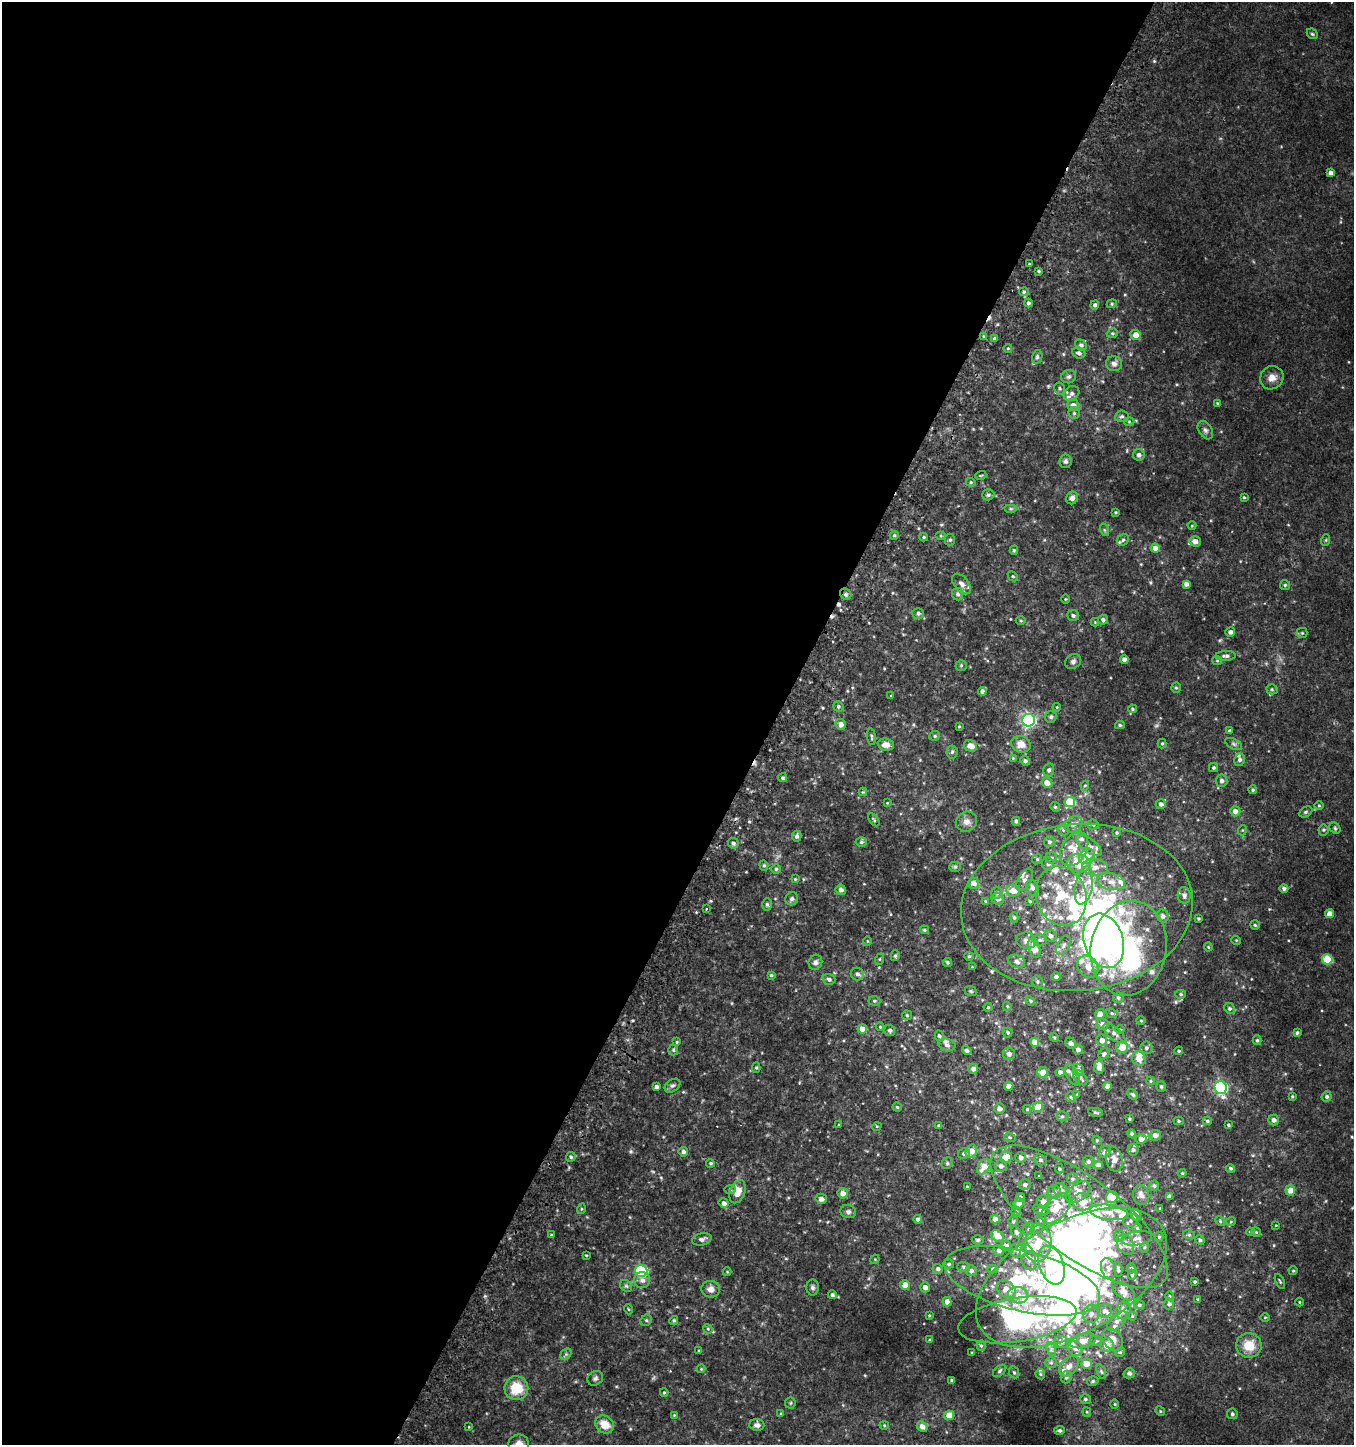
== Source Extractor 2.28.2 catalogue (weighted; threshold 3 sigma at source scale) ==
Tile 5 of 4 x 4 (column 1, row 2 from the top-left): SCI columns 254-1605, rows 2940-4382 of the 5982 x 5886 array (HDU 1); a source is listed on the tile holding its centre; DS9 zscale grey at full resolution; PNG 1356 x 1447 px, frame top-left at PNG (2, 2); each listed source drawn as its Kron ellipse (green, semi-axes under 4 px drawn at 4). Shown black and unused: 57% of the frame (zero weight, under 2 of 3 exposures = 3% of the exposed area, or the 3 px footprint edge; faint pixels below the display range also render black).
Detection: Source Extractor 2.28.2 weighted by HDU 2 'WHT'; one run over the whole footprint, this tile lists its part. Background 0.0535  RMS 0.008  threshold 0.036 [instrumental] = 3 sigma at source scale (4.5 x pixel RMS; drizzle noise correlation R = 1.50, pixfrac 1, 0.0396/0.0396 arcsec/px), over >= 5 px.
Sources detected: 500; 13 inside a brighter object's white glare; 6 cosmic-ray / hot-pixel residue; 1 long thin detection or spike segment (spike, bleed or trail) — neither listed nor drawn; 55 inside a brighter listed object's ellipse — not listed separately; the other 425 listed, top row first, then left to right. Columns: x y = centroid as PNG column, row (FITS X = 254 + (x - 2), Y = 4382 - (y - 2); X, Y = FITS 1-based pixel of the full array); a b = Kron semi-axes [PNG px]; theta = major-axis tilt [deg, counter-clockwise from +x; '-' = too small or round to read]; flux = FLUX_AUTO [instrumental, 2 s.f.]
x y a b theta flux
1312 34 6 4 -43 1
1331 173 4 4 - 3
1029 264 3 3 - 0.79
1039 271 4 3 - 0.96
1024 292 5 4 - 1.3
1028 303 4 4 - 1.6
1112 304 5 4 - 0.94
1095 305 4 4 - 1.8
1112 333 6 4 19 1
1136 335 5 5 - 6.1
984 336 4 3 - 0.88
994 338 4 4 - 0.79
1081 345 6 5 - 1.9
1008 348 4 3 - 0.7
1079 353 7 5 -23 1.9
1037 357 7 5 77 1.5
1114 364 8 7 - 2.6
1069 377 7 6 - 1.9
1272 378 12 11 - 5.5
1059 388 6 5 - 1.3
1072 393 8 6 37 2.8
1217 403 4 4 - 0.67
1073 405 6 5 - 3.4
1074 413 6 6 - 1.4
1122 416 7 6 - 1.5
1129 422 5 3 - 0.72
1205 430 10 6 -57 2.5
1139 455 6 5 - 2.9
1066 461 7 6 - 1.8
981 475 5 3 - 0.71
971 482 5 4 - 0.86
988 495 6 5 - 1.6
1244 497 4 3 - 0.8
1072 498 6 5 - 3
1011 509 6 4 0 1.2
1116 512 4 3 - 0.72
1192 526 4 3 - 0.59
1105 530 6 4 -70 1.1
894 535 4 4 - 1.1
941 536 5 4 - 0.89
923 537 4 4 - 0.88
950 540 6 5 - 1.2
1123 540 6 5 - 1.7
1326 540 6 3 71 0.82
1195 541 6 5 - 5.3
1155 548 5 4 - 5.1
1014 550 4 4 - 1
1013 576 6 3 -44 0.81
962 584 12 7 -51 4.2
1186 584 4 4 - 2.8
1285 585 5 5 - 0.97
846 594 6 5 - 1.4
958 594 6 5 - 2.2
1065 599 5 3 - 0.64
918 613 6 5 - 1.7
1073 615 6 5 - 1.8
1103 620 5 5 - 2
1021 621 5 3 - 0.75
1095 622 4 4 - 0.61
1230 632 5 4 - 2.6
1302 633 5 5 - 1
1226 656 10 5 1 2.3
1124 659 4 4 - 3.6
1217 660 5 4 - 0.87
1073 661 8 7 - 2.2
961 665 5 5 - 1
1176 688 5 4 - 1
1272 689 5 5 - 1.1
982 691 4 4 - 2.5
891 696 4 3 - 0.69
838 706 5 5 - 1.4
1057 707 4 3 - 0.62
1132 709 4 4 - 0.98
1051 717 6 6 - 1.5
1029 720 6 6 - 170
841 724 5 5 - 4.2
1120 725 5 4 - 1
959 726 4 3 - 0.85
1229 730 4 4 - 0.74
935 736 5 4 - 1.2
871 737 8 3 -83 1.2
1162 743 5 4 - 0.9
1021 744 10 8 -21 7.4
1234 744 9 5 -27 1.7
886 745 8 6 -6 5.7
971 746 7 5 -24 6.3
952 752 6 5 - 1.6
1013 758 4 4 - 0.65
1239 760 6 5 - 2.1
1025 761 5 4 - 2
1214 768 4 4 - 1.2
1049 770 6 5 - 1.8
782 778 4 4 - 1.3
1222 781 6 6 - 2.5
1047 783 5 5 - 5.9
1085 786 5 4 - 0.93
1253 790 4 4 - 0.96
863 792 4 4 - 0.63
1070 802 5 5 - 24
887 803 4 3 - 0.56
1161 804 5 5 - 3
1319 806 4 3 - 0.73
1055 807 5 4 - 0.89
1235 811 5 5 - 3.9
1306 812 7 5 27 1.2
874 820 7 3 -54 0.97
1016 821 4 4 - 1.6
966 822 11 9 28 4.2
1074 824 9 7 35 3.3
1093 825 5 5 - 1.2
1335 828 6 5 - 1.2
1063 830 6 5 - 1.3
1243 830 5 3 - 0.59
1323 830 5 5 - 0.99
1117 833 3 3 - 0.93
797 836 5 4 - 2.1
861 842 5 4 - 1.2
1049 842 5 5 - 1.7
733 843 5 5 - 2
1089 845 15 7 -36 5.5
1074 849 18 12 60 11
1087 856 9 7 42 5.8
1051 858 5 5 - 1.5
1037 859 5 4 - 1
1079 863 12 9 -9 19
1048 864 6 6 - 1.9
764 865 5 4 - 1
955 867 5 5 - 1.1
1095 867 13 8 -7 6.3
776 869 5 5 - 1.4
795 879 4 4 - 0.68
1024 880 12 6 59 3.4
1111 882 14 8 -10 6.5
974 883 5 5 - 4.3
1084 886 19 8 79 9.5
1032 888 8 6 -69 2.7
1284 888 4 4 - 1.8
841 890 5 5 - 2.8
1013 891 7 6 - 7
997 893 6 5 - 1.5
1184 895 8 6 -86 2.4
1061 896 30 25 -73 38
792 899 7 6 - 2
998 899 6 5 - 3.9
985 901 3 3 - 0.64
1030 901 4 3 - 0.82
767 904 6 5 - 1.5
1077 908 116 83 5 260
706 909 3 3 - 2.2
1329 914 4 4 - 7.2
1163 916 6 5 - 2.4
1014 917 5 4 - 1.3
1198 918 3 3 - 0.88
1255 925 5 4 - 0.94
924 930 5 3 - 0.95
1050 936 6 6 - 2.9
1040 940 7 5 0 1.7
1236 940 5 3 - 0.6
867 941 5 3 - 0.63
1026 941 10 8 -10 3.2
1104 941 28 19 -72 170
1064 945 10 6 62 2.8
1208 947 4 4 - 0.8
1034 948 10 5 -72 11
1129 948 48 38 80 120
895 956 5 4 - 1.3
969 956 5 4 - 0.82
880 959 6 3 71 0.83
1327 959 5 5 - 26
1017 961 9 6 -22 3.2
815 962 8 6 64 2.4
947 962 5 4 - 1.2
972 967 3 3 - 0.62
1088 967 12 10 -54 7.2
857 974 7 6 - 2.4
771 975 3 3 - 0.94
1056 977 5 4 - 2.1
829 979 6 5 - 2
1037 982 6 5 - 1.3
971 991 6 4 -23 1.1
1181 994 5 4 - 1.2
1118 998 5 5 - 1.2
874 1001 6 4 -3 1.2
1030 1001 5 4 - 0.85
1007 1006 4 4 - 0.78
988 1007 4 4 - 0.85
1229 1008 5 5 - 1.6
1112 1013 6 4 -23 1.2
1100 1014 5 4 - 5.8
907 1015 5 4 - 0.87
1141 1021 5 3 - 0.69
1103 1024 6 6 - 3.2
880 1027 4 4 - 0.75
862 1029 4 4 - 6.5
1120 1029 5 3 - 0.64
890 1030 5 5 - 1.9
1008 1033 5 5 - 1.1
1114 1033 13 6 -38 3.5
1297 1033 4 4 - 1.4
939 1036 5 4 - 1.5
1054 1037 5 3 - 0.83
1102 1040 6 5 - 4.1
1257 1040 5 4 - 1
677 1042 4 3 - 0.78
1035 1042 4 4 - 8.7
1071 1043 6 5 - 3.2
947 1045 8 6 -13 2.5
1122 1047 6 6 - 8.6
1146 1048 6 6 - 1.9
673 1050 5 5 - 1.2
967 1050 5 4 - 1.9
1078 1050 5 5 - 2.9
1179 1051 4 3 - 0.91
1009 1054 6 6 - 2.9
1104 1054 6 5 - 1.5
1139 1059 7 6 - 5.9
1099 1067 6 5 - 3.9
756 1068 5 4 - 1
973 1069 5 5 - 3.2
1078 1070 6 5 - 2.3
1042 1072 5 5 - 7.6
1060 1072 4 4 - 3.7
1073 1075 11 6 -65 3.2
1080 1078 9 5 -49 2.7
1150 1081 4 4 - 0.88
672 1086 8 6 35 1.9
1009 1086 4 4 - 6.1
1108 1086 4 4 - 4.7
656 1087 4 3 - 2.3
1161 1087 5 5 - 1.4
1221 1087 6 6 - 130
1077 1094 4 4 - 0.7
1133 1094 6 4 -48 1.3
1292 1096 3 3 - 0.83
1071 1097 5 5 - 1.1
1327 1097 5 5 - 1.7
897 1107 4 4 - 0.91
1038 1107 5 5 - 13
999 1109 5 5 - 3
1027 1109 4 4 - 1
1095 1112 7 3 -9 1.3
1062 1116 5 5 - 1.1
1129 1119 4 3 - 0.86
1274 1120 5 5 - 3.1
1179 1121 5 4 - 1.1
1207 1121 4 4 - 1.1
839 1125 4 3 - 0.73
1228 1125 3 3 - 1
877 1126 5 3 - 0.61
939 1126 4 3 - 1.4
1131 1134 4 4 - 1.6
1155 1135 6 5 - 3.7
1010 1137 6 4 -20 0.98
1141 1139 5 5 - 3.9
1097 1140 4 4 - 0.76
1133 1150 6 5 - 1.7
971 1151 7 5 71 6.9
683 1152 5 4 - 2.4
1105 1152 6 5 - 2.4
964 1154 6 5 - 2.1
571 1157 5 4 - 1.3
1006 1157 6 5 - 9.2
1021 1157 5 5 - 2.7
1114 1159 13 8 -77 4.8
1040 1160 6 5 - 1.4
1088 1162 6 6 - 1.5
710 1163 4 4 - 1
947 1163 6 5 - 1.3
1098 1165 4 4 - 4.8
1001 1166 6 6 - 2.6
984 1167 8 5 55 8.4
1230 1168 4 4 - 1.4
1059 1169 5 4 - 0.88
1182 1173 4 4 - 0.77
1039 1176 3 2 - 0.59
1072 1179 6 5 - 1.4
1025 1185 6 5 - 2.2
1154 1186 5 5 - 1.4
967 1187 3 3 - 0.65
730 1190 6 4 0 0.97
1060 1190 7 6 - 2.9
1290 1190 5 5 - 7.4
738 1192 12 7 70 8.8
1054 1192 7 6 - 2.4
1078 1192 14 8 39 7.9
843 1193 5 5 - 5.3
1141 1195 10 8 -75 4
1020 1197 4 4 - 1.4
1112 1197 6 5 - 17
1169 1197 4 4 - 3.2
821 1199 6 5 - 3
1043 1202 6 6 - 4.6
1083 1202 10 9 - 12
724 1203 5 4 - 3.6
1019 1203 5 5 - 4
1056 1208 18 10 46 15
581 1209 5 3 - 0.77
1160 1209 3 3 - 0.66
1041 1210 8 4 -24 1.3
1016 1211 5 4 - 0.87
848 1212 8 6 -15 2
1109 1212 19 7 -8 7
1136 1215 6 5 - 6.7
1079 1217 106 39 -37 200
918 1219 4 4 - 2.7
995 1219 5 4 - 4.8
1041 1220 6 5 - 1.7
1013 1221 5 5 - 1.3
1130 1221 7 6 - 2.2
1220 1221 5 4 - 0.86
1231 1221 5 3 - 0.65
1276 1225 3 2 - 0.5
1137 1228 5 5 - 1
1029 1229 6 5 - 1.5
1016 1232 6 4 -59 1.7
1250 1232 4 3 - 0.86
1256 1232 5 4 - 0.97
551 1235 3 3 - 0.8
1189 1235 6 4 -17 0.97
997 1236 7 5 -40 7
1119 1236 6 5 - 1.5
1159 1237 5 4 - 1.1
1137 1238 15 7 10 4.6
702 1239 10 6 13 2.5
978 1240 6 4 2 1.1
1200 1240 5 4 - 1.6
1038 1244 18 13 81 17
1125 1245 11 8 -60 4.8
1006 1246 5 5 - 4.5
1145 1247 5 3 - 0.87
999 1250 5 5 - 2.8
1018 1250 8 7 - 2.7
586 1255 4 3 - 0.68
1028 1257 13 7 -74 5.4
875 1259 5 4 - 0.64
949 1264 5 4 - 1
1052 1265 20 12 -70 40
964 1267 6 5 - 1.5
1131 1268 5 4 - 1.3
938 1269 5 5 - 1.7
993 1269 5 4 - 1.1
1108 1269 11 7 -73 3.7
1118 1269 7 3 -85 1.3
641 1271 6 6 - 71
971 1271 6 5 - 2.2
1293 1271 4 4 - 0.8
727 1272 4 4 - 0.63
1132 1275 5 4 - 1.3
1071 1278 104 56 28 520
642 1280 8 8 - 3.2
1022 1281 80 30 -14 130
1280 1281 8 3 -65 0.91
1195 1282 3 3 - 1
905 1285 5 5 - 7
626 1286 6 5 - 1.4
812 1287 8 6 -89 1.9
925 1287 5 4 - 3.9
711 1289 9 8 - 5
1006 1289 10 7 -35 6
1124 1291 13 7 -33 3.6
832 1295 4 4 - 1.7
1018 1295 10 8 -12 6.2
1170 1296 5 3 - 0.72
1198 1300 4 4 - 0.78
947 1302 5 4 - 3.6
1299 1302 4 3 - 0.58
1169 1304 5 5 - 2
1139 1305 5 4 - 1.1
628 1309 5 3 - 0.65
1105 1311 7 6 - 2.9
1123 1311 9 7 74 3.1
1091 1314 9 8 - 3.4
929 1316 4 3 - 0.71
1132 1316 4 3 - 0.75
1265 1317 5 3 - 0.68
646 1320 6 5 - 1.1
674 1320 4 4 - 1.2
1017 1320 60 22 9 100
1117 1321 12 6 44 3.6
708 1329 5 4 - 0.74
1112 1339 12 9 -53 5.1
930 1340 4 3 - 0.99
1083 1341 13 7 15 6.8
1096 1341 6 5 - 1.6
1061 1342 8 6 -16 2.3
1107 1345 7 7 - 7.3
1249 1345 13 12 - 14
981 1346 5 4 - 1
1076 1348 8 7 - 4.3
1051 1349 7 4 -73 1.6
699 1351 3 3 - 0.77
1120 1352 5 4 - 0.9
972 1353 3 3 - 0.64
566 1354 6 5 - 1.1
1051 1363 6 5 - 1.3
1086 1364 5 5 - 6.8
1069 1366 12 8 48 4.4
701 1369 4 4 - 0.66
1000 1371 8 4 39 1.3
1014 1372 6 5 - 1.2
1101 1372 7 4 -70 1.2
1129 1373 6 5 - 2
1040 1374 5 5 - 0.93
1066 1377 6 5 - 1.3
595 1378 8 6 33 1.9
952 1381 3 3 - 1.5
1093 1381 6 4 15 1.2
516 1388 12 12 - 19
664 1393 4 4 - 0.81
1085 1399 5 5 - 1.5
790 1403 5 5 - 1.2
1114 1404 4 3 - 0.66
1160 1411 5 4 - 0.79
1087 1412 4 4 - 0.82
781 1414 4 3 - 1
1232 1414 5 5 - 1.5
674 1415 3 3 - 0.59
949 1415 5 4 - 8.7
604 1424 10 8 -41 10
757 1425 7 6 - 2.7
884 1425 4 4 - 0.83
922 1426 5 5 - 4.2
469 1427 4 3 - 0.53
1059 1430 5 4 - 1.6
519 1444 10 10 - 6.9
Overlapping masked pixels (flux is a lower limit): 2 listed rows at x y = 846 594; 1022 1281
Isophote crosses this tile's border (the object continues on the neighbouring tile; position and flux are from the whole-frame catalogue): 1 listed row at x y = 519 1444
Unlisted compact peaks at least as high as the median listed source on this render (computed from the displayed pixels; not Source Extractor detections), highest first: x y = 631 1151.